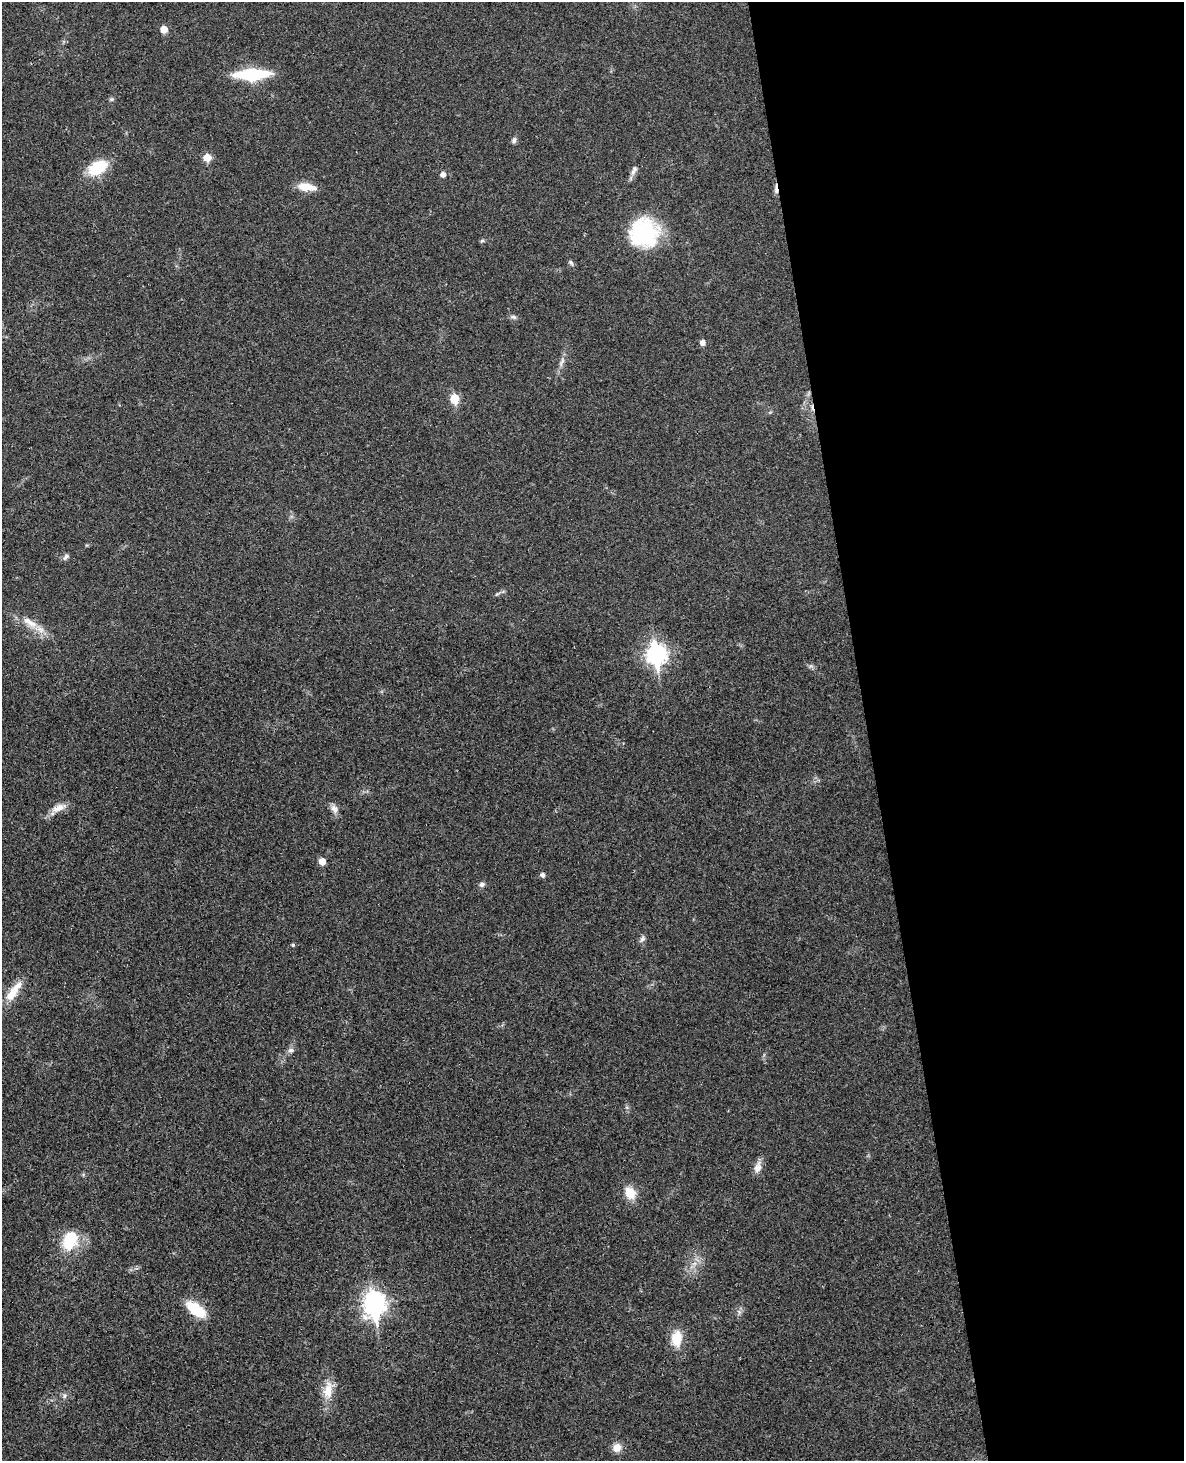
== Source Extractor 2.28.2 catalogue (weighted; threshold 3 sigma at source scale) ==
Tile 8 of 4 x 3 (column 4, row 2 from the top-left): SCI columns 3606-4787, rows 1713-3171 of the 4844 x 4777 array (HDU 1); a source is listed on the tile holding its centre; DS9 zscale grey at full resolution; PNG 1186 x 1463 px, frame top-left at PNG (2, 2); no overlay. Shown black and unused: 27% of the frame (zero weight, under 3 of 4 exposures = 6% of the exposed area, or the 3 px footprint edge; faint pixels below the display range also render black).
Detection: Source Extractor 2.28.2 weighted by HDU 2 'WHT'; one run over the whole footprint, this tile lists its part. Background 0.035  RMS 0.0042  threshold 0.0187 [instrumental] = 3 sigma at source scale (4.5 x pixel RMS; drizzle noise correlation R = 1.50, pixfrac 1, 0.05/0.05 arcsec/px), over >= 5 px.
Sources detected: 39; all 39 listed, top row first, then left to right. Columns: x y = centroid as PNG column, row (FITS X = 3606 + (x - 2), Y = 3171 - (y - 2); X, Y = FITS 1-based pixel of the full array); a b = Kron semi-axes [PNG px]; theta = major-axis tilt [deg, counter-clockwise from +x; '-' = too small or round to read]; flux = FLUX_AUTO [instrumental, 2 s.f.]
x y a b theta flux
164 29 5 5 - 5.6
252 74 28 9 2 31
111 99 6 5 - 0.69
514 140 8 6 73 1.1
207 157 6 6 - 6.9
97 168 23 13 30 15
634 170 14 7 62 1.9
443 174 5 5 - 2
306 187 22 8 -8 6.5
776 189 14 4 -86 1.6
644 233 30 30 - 37
482 241 6 4 2 0.61
571 262 8 5 -50 0.81
513 317 8 5 -26 1
703 342 5 5 - 2.1
562 362 17 5 68 2.1
455 399 6 5 - 15
66 557 9 6 48 1.2
30 622 27 9 -32 6.5
656 654 9 8 - 180
58 808 22 9 23 4.2
334 809 12 7 -59 2.3
322 861 5 5 - 5.1
542 875 5 5 - 1.3
482 884 8 6 36 1.2
642 939 10 6 62 1.2
293 945 4 4 - 0.59
14 991 31 9 54 7.5
291 1050 9 6 10 1.2
758 1167 18 9 73 2.9
630 1193 14 11 -62 6.7
70 1240 28 19 70 14
374 1304 11 8 -88 240
196 1309 17 9 -36 18
739 1312 7 5 -56 0.94
676 1338 15 10 86 9.8
328 1390 26 12 81 7.1
65 1396 8 5 83 1.1
617 1448 10 10 - 3.6
Overlapping masked pixels (flux is a lower limit): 1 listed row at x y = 776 189